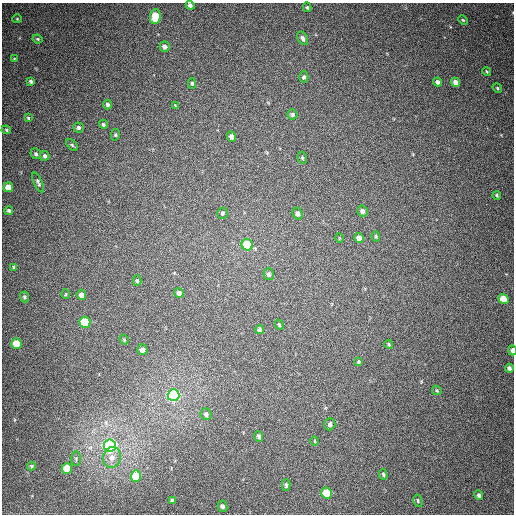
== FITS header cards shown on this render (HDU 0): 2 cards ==
NAXIS1  =                  512
NAXIS2  =                  512

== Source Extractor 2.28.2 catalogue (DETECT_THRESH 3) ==
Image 512 x 512 px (HDU 0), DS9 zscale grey, 1 PNG px = 1 image px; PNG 516 x 516 px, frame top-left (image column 1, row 512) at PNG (2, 3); each listed source drawn as its Kron ellipse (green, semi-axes under 4 px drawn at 4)
Background 439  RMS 12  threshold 35.3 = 3 sigma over >= 5 px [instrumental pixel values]
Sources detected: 77; all 77 listed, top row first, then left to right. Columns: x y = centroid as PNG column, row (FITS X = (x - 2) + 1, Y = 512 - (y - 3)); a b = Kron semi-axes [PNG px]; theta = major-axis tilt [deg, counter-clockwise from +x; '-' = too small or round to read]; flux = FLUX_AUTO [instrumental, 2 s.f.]
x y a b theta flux
190 5 4 4 - 2400
307 7 5 3 - 1100
155 16 7 5 83 20000
17 19 5 4 - 800
463 20 5 4 - 950
303 38 7 5 -59 2400
38 39 5 3 - 1100
165 47 5 5 - 3000
14 59 4 3 - 650
487 72 4 3 - 890
304 77 5 4 - 1700
31 81 4 3 - 1600
438 82 4 4 - 3100
456 82 5 4 - 4400
192 83 5 4 - 1300
497 88 5 4 - 940
107 104 5 4 - 1600
175 106 4 3 - 700
292 114 5 5 - 1800
28 118 3 3 - 880
103 124 5 4 - 1200
78 127 5 5 - 1900
6 130 5 4 - 1000
115 135 5 4 - 1100
231 136 5 4 - 2800
72 145 7 4 -45 1300
36 154 6 5 - 1300
45 156 5 4 - 1900
302 158 6 4 -71 1000
38 182 10 4 -66 1700
8 187 5 5 - 10000
497 195 4 3 - 1100
9 210 4 4 - 1300
362 211 5 5 - 2900
223 213 5 5 - 1400
298 213 6 5 - 2700
376 236 5 4 - 860
339 238 4 3 - 570
359 238 5 4 - 6400
247 245 5 5 - 41000
14 267 3 3 - 1100
269 274 6 5 - 1900
137 281 5 4 - 1300
179 293 5 4 - 3200
66 294 5 3 - 750
81 295 5 4 - 4000
24 297 5 4 - 1400
504 299 5 5 - 16000
85 322 5 5 - 46000
279 325 5 4 - 980
260 330 4 4 - 1500
124 340 5 3 - 980
16 344 5 5 - 18000
389 344 4 4 - 920
142 350 5 5 - 3500
512 350 5 3 - 2500
359 362 3 3 - 950
509 368 4 4 - 2000
437 390 5 3 - 790
173 395 6 6 - 220000
206 414 6 5 - 2100
330 424 6 5 - 2000
259 436 5 4 - 2100
314 441 5 3 - 760
110 445 6 6 - 310000
112 457 10 9 - 6200
76 459 7 4 -90 1400
31 466 4 4 - 1200
67 468 5 5 - 19000
383 474 5 4 - 960
136 476 5 5 - 28000
286 485 6 4 -89 1400
327 493 5 5 - 38000
479 495 5 4 - 1800
172 500 4 3 - 1700
418 501 6 4 -77 1200
222 506 6 5 - 2400
At the frame edge (FLAGS 8, measured only in part): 2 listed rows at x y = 190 5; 512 350